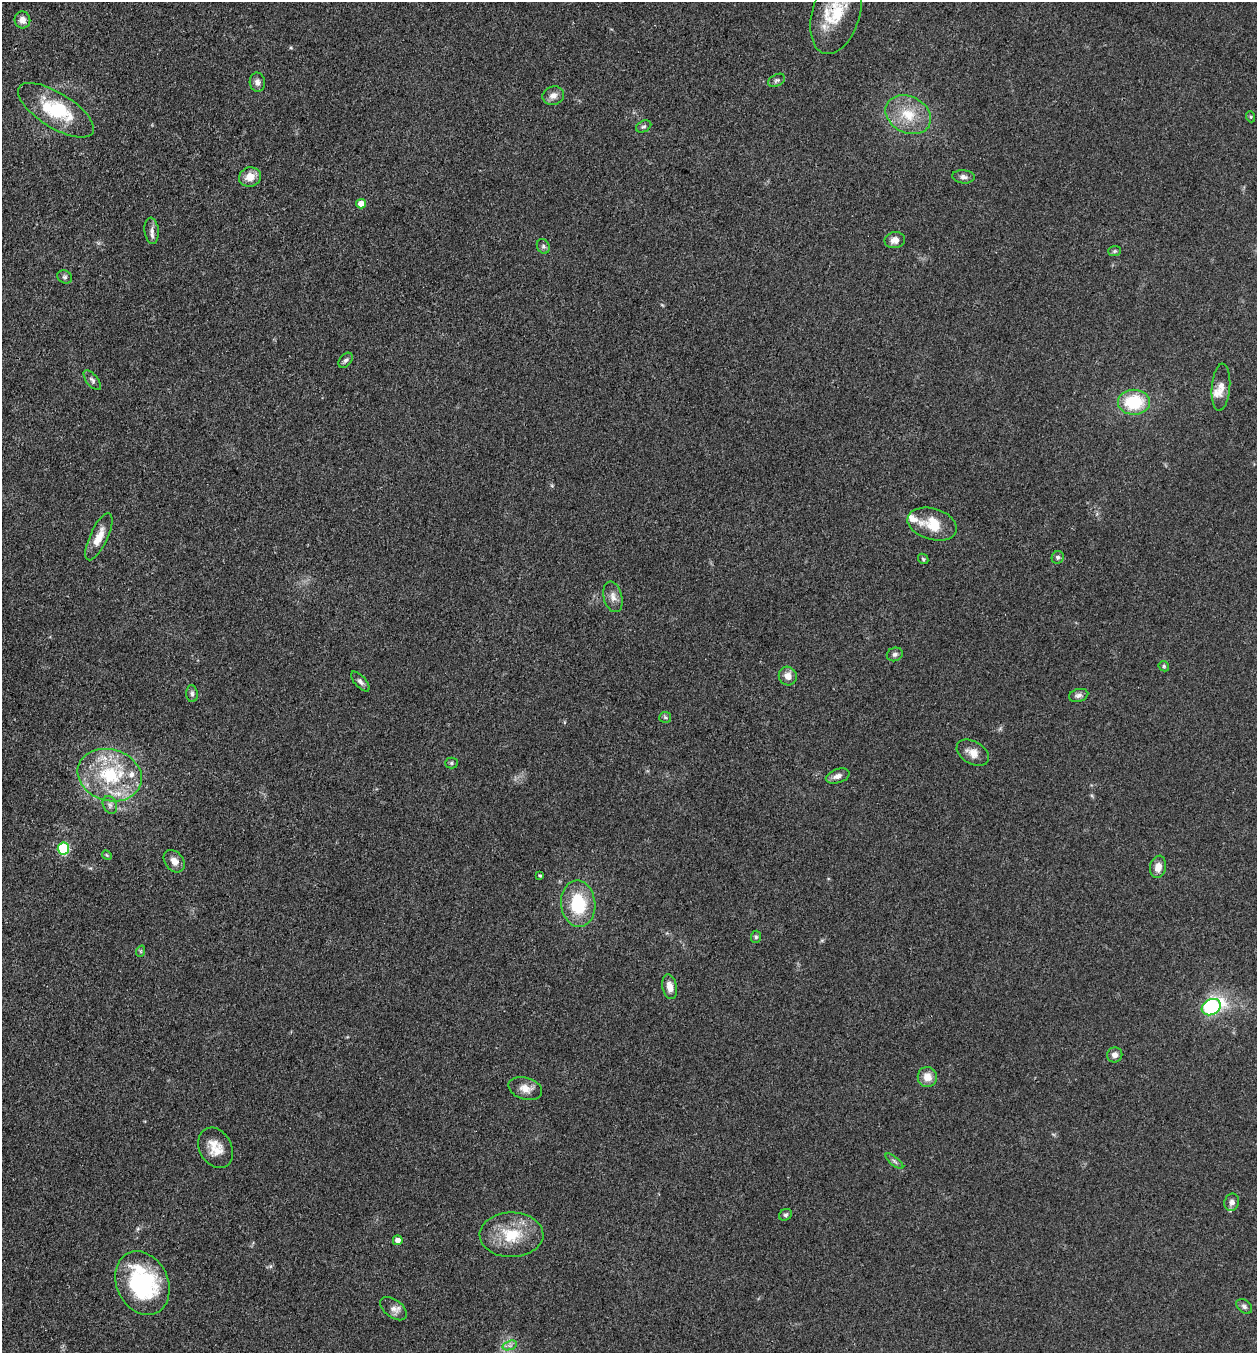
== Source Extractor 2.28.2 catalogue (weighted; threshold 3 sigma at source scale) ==
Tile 11 of 4 x 4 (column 3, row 3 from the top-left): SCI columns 2777-4031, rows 1354-2704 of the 5421 x 5407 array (HDU 1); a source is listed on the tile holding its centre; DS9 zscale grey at full resolution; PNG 1259 x 1355 px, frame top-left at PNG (2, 2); each listed source drawn as its Kron ellipse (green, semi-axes under 4 px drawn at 4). Shown black and unused: <1% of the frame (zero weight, under 3 of 4 exposures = <1% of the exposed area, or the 3 px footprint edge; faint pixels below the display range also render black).
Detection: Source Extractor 2.28.2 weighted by HDU 2 'WHT'; one run over the whole footprint, this tile lists its part. Background 0.0928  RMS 0.0064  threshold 0.0289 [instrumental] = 3 sigma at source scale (4.5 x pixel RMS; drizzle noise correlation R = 1.50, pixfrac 1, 0.05/0.05 arcsec/px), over >= 5 px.
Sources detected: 67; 6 inside a brighter listed object's ellipse — not listed separately; the other 61 listed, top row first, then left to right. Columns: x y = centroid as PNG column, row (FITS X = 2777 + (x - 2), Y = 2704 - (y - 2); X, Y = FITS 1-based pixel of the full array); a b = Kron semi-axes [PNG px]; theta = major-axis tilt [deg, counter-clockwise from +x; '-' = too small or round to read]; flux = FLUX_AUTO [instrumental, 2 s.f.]
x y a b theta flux
836 14 41 23 73 32
22 20 8 8 - 4.4
777 80 9 6 28 1.5
257 82 9 7 -86 3
553 96 11 9 16 4.3
56 110 43 17 -32 33
908 115 24 18 -28 19
1251 117 5 3 - 0.7
644 126 8 5 27 1.5
250 177 11 9 14 7.8
963 177 11 6 -5 2.5
361 204 5 4 - 5.9
152 231 13 7 -83 3.3
895 240 10 8 11 4.1
543 246 7 6 - 1.5
1115 251 6 5 - 1
65 277 8 6 -30 1.6
346 360 9 5 50 1.7
92 380 12 6 -51 2
1221 387 24 9 85 6
1134 402 16 12 1 32
932 524 25 15 -16 18
99 537 25 9 65 9.2
1058 557 6 6 - 1.5
923 559 6 4 -46 0.91
613 597 16 9 -76 4.7
895 654 8 6 24 1.9
1164 666 5 5 - 0.95
788 676 9 9 - 5
360 682 12 5 -48 2.2
192 694 8 5 -86 1.8
1079 695 10 6 14 2.3
665 717 6 5 - 1.3
973 753 17 11 -31 6.5
452 763 6 5 - 1.1
110 775 32 25 -17 46
838 776 12 7 18 3.6
110 805 9 7 -65 2.3
63 848 6 6 - 53
107 855 5 4 - 0.81
174 861 12 9 -50 4.7
1158 867 11 8 78 5.4
540 876 4 3 - 1.1
578 904 23 17 -84 33
756 937 6 5 - 1.2
141 951 6 3 72 0.72
670 987 12 7 -78 5.8
1211 1007 10 7 29 100
1115 1055 8 7 - 3.1
927 1077 10 9 - 7.1
525 1088 17 11 -17 6.7
216 1148 21 16 -61 11
894 1161 11 4 -41 1.8
1232 1202 9 7 73 3.2
785 1215 7 5 29 1.3
511 1235 32 22 1 26
398 1240 5 5 - 3.9
142 1283 33 25 -64 74
1244 1306 9 6 -41 1.9
393 1309 15 9 -37 4.1
510 1345 7 4 19 2
Overlapping masked pixels (flux is a lower limit): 2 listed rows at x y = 836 14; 110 775
Isophote crosses this tile's border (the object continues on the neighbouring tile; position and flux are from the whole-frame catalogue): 1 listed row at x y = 836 14